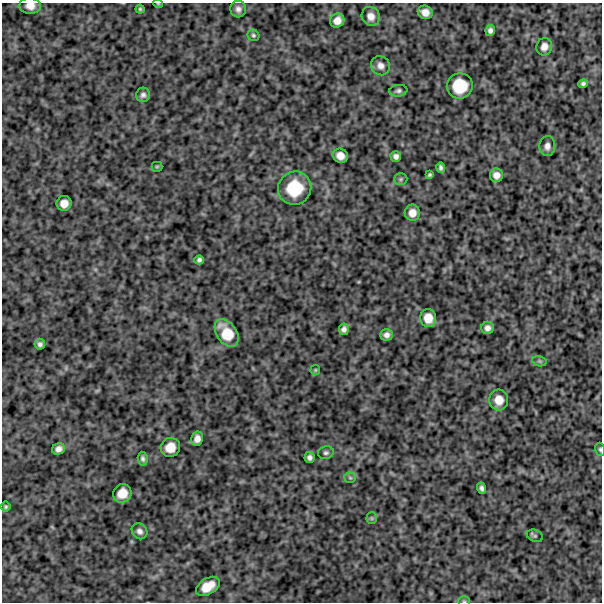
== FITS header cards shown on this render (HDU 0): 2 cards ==
NAXIS1  =                  600
NAXIS2  =                  600

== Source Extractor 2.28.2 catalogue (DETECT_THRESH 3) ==
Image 600 x 600 px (HDU 0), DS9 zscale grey, 1 PNG px = 1 image px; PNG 604 x 604 px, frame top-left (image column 1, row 600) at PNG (2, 3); each listed source drawn as its Kron ellipse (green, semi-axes under 4 px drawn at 4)
Background 710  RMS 260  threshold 776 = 3 sigma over >= 5 px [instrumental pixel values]
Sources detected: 52; all 52 listed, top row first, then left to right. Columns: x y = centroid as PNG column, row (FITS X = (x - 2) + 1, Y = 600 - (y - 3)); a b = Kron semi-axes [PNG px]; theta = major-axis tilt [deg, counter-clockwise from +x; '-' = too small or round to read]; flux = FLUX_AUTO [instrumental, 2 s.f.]
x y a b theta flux
158 4 5 3 - 14000
30 6 11 8 -2 150000
140 9 4 4 - 24000
238 9 8 8 - 84000
425 12 7 6 - 120000
371 16 10 9 - 120000
337 20 7 6 - 120000
490 30 5 5 - 57000
253 35 6 5 - 32000
544 47 9 7 73 110000
380 66 10 9 - 99000
583 84 5 4 - 41000
460 86 13 12 - 470000
398 91 9 6 7 47000
143 95 7 7 - 58000
547 146 10 8 86 93000
340 156 8 7 - 130000
396 156 5 5 - 61000
157 167 5 5 - 20000
441 168 5 4 - 44000
430 175 4 3 - 28000
496 175 7 6 - 100000
401 179 6 6 - 35000
295 188 17 16 - 610000
64 203 7 7 - 140000
412 213 8 7 - 130000
199 260 5 4 - 44000
428 318 9 8 - 190000
488 328 6 6 - 77000
344 329 6 5 - 63000
227 333 15 10 -56 380000
386 335 6 6 - 71000
40 344 5 5 - 49000
539 361 7 5 -12 32000
315 370 5 4 - 21000
499 400 10 9 - 180000
197 439 7 6 - 96000
170 447 10 9 - 220000
58 449 7 5 25 80000
600 449 7 5 -75 31000
326 453 8 6 14 43000
310 457 5 5 - 57000
143 459 7 5 -82 51000
350 478 6 5 - 27000
482 488 6 4 -74 51000
122 493 9 8 - 210000
6 507 5 5 - 26000
372 518 5 5 - 23000
140 531 8 7 - 71000
535 536 8 6 -24 31000
208 586 13 8 31 260000
464 601 5 5 - 24000
At the frame edge (FLAGS 8, measured only in part): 4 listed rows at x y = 158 4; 30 6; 600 449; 464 601